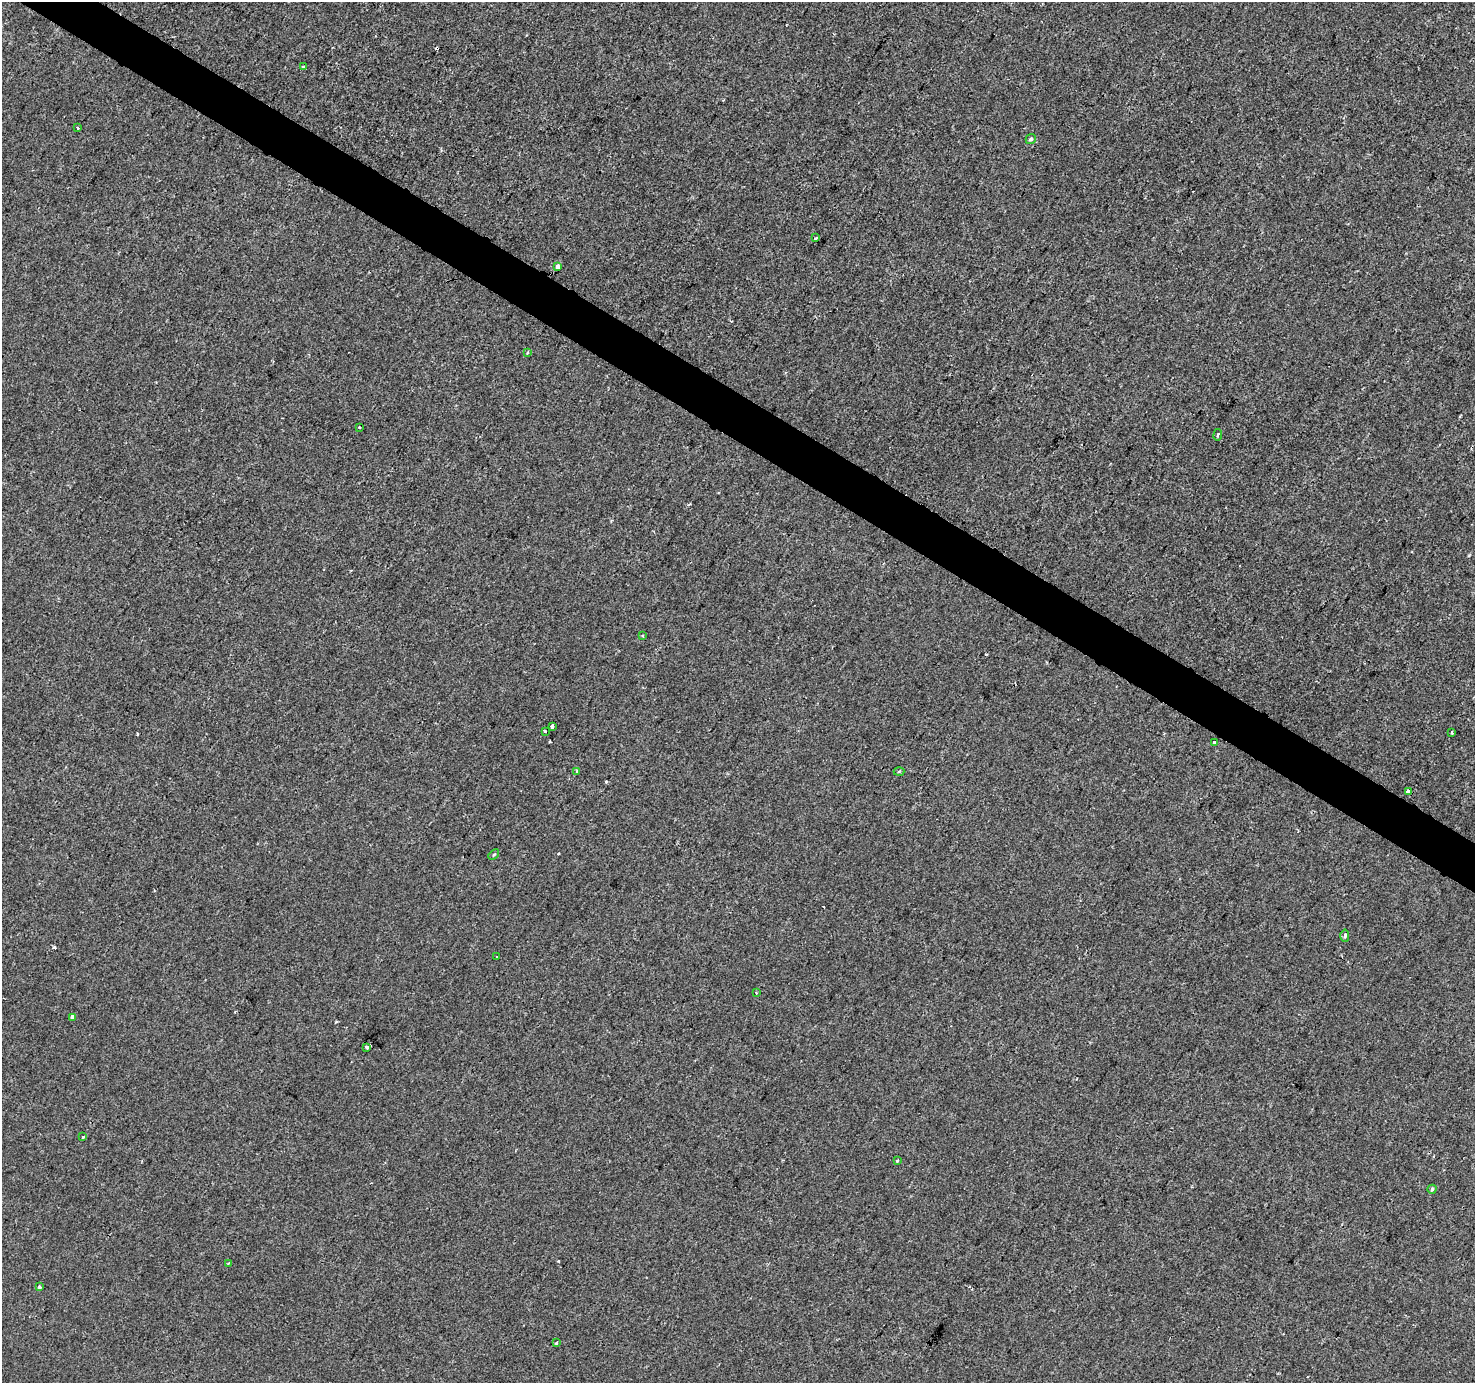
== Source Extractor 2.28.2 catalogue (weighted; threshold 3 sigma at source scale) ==
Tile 11 of 4 x 4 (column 3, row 3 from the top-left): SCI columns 2949-4421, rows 1569-2949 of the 5901 x 5965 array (HDU 1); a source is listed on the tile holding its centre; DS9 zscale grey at full resolution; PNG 1477 x 1385 px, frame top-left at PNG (2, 2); each listed source drawn as its Kron ellipse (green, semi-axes under 4 px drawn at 4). Shown black and unused: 3% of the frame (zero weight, under 2 of 3 exposures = <1% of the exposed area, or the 3 px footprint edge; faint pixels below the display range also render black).
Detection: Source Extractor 2.28.2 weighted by HDU 2 'WHT'; one run over the whole footprint, this tile lists its part. Background 0.00173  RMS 0.0043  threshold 0.0194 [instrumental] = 3 sigma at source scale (4.5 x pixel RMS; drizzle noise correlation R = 1.50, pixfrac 1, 0.0396/0.0396 arcsec/px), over >= 5 px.
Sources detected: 37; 9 cosmic-ray / hot-pixel residue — neither listed nor drawn; the other 28 listed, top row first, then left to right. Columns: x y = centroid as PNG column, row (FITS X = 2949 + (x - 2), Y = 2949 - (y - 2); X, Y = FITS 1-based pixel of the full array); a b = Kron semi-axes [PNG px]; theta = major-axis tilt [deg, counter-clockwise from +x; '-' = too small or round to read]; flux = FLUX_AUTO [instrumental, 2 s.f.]
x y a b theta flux
303 67 4 3 - 3.9
78 128 3 3 - 0.75
1031 139 5 4 - 0.91
816 238 3 3 - 0.56
558 267 4 4 - 5.3
527 353 3 3 - 0.99
360 427 3 2 - 0.82
1218 435 5 3 - 0.46
643 636 3 3 - 0.4
552 726 4 3 - 3.1
545 731 3 3 - 2.2
1452 733 3 3 - 2.9
1214 742 3 3 - 1.5
577 771 3 3 - 0.64
899 772 5 3 - 0.5
1408 791 3 3 - 9.1
494 855 6 3 42 0.59
1345 936 6 4 -87 0.68
497 957 3 2 - 0.34
756 993 3 3 - 0.38
73 1017 4 3 - 11
367 1047 4 3 - 1.4
83 1137 3 3 - 1
897 1160 3 2 - 0.58
1432 1189 4 4 - 0.62
228 1264 4 3 - 0.45
39 1287 3 3 - 1.1
556 1343 3 3 - 0.76